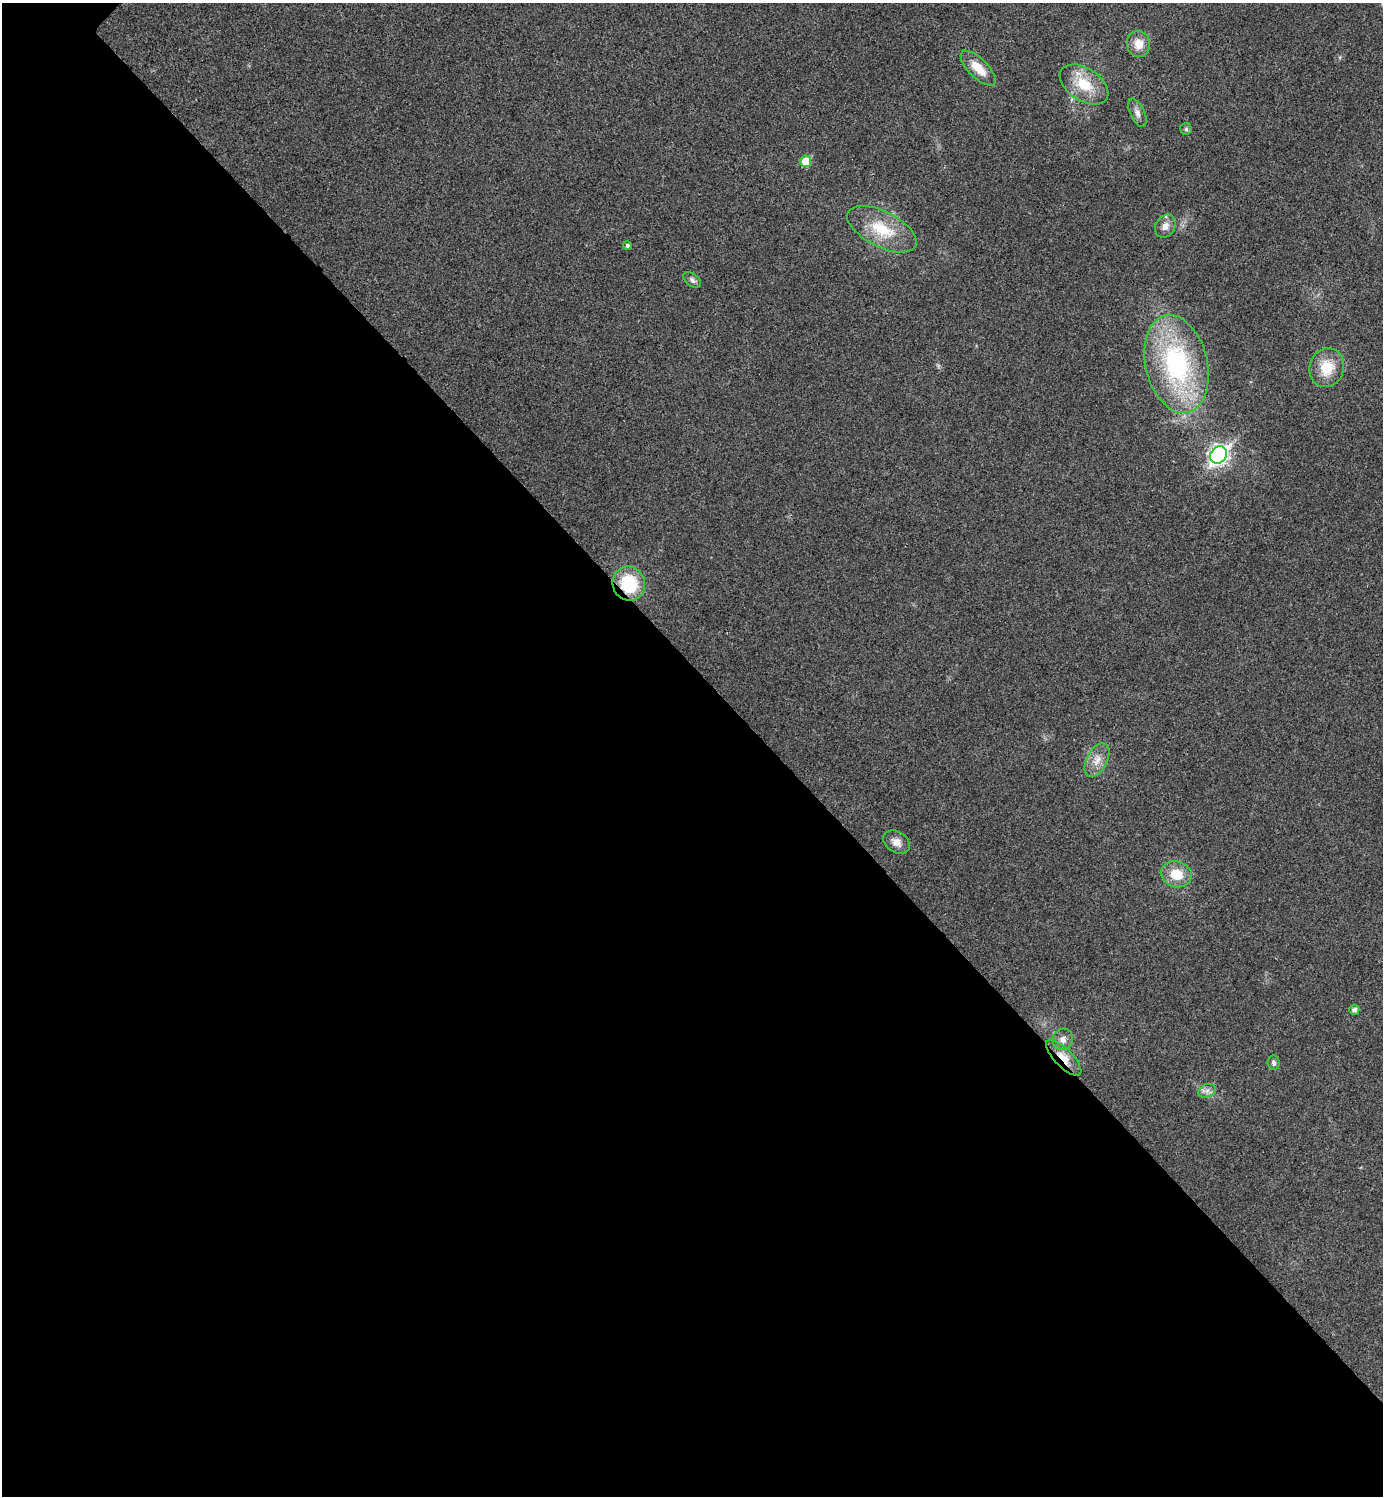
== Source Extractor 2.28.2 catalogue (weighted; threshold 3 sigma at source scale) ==
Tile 14 of 4 x 4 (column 2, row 4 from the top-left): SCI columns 1551-2931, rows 29-1522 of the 6006 x 6006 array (HDU 1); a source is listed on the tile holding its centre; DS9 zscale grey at full resolution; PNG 1385 x 1498 px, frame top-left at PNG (2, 3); each listed source drawn as its Kron ellipse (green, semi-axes under 4 px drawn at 4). Shown black and unused: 55% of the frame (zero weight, under 3 of 4 exposures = <1% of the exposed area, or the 3 px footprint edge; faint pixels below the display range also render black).
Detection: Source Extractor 2.28.2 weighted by HDU 2 'WHT'; one run over the whole footprint, this tile lists its part. Background 0.0189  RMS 0.0055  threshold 0.0248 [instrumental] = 3 sigma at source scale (4.5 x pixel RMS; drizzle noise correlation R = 1.50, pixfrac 1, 0.05/0.05 arcsec/px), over >= 5 px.
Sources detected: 22; all 22 listed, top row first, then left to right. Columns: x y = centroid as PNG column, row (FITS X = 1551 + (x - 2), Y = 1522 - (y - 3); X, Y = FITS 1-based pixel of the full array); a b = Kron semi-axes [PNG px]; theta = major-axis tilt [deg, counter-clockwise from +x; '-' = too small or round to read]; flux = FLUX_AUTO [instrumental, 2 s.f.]
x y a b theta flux
1138 44 13 11 -78 7.1
978 68 22 9 -45 10
1084 84 27 16 -33 17
1137 113 15 7 -65 3
1186 129 6 6 - 1
806 161 6 5 - 13
1165 226 12 10 58 4.2
882 229 38 17 -27 21
627 245 4 4 - 1.2
692 280 10 6 -40 1.8
1176 364 50 31 -77 89
1327 368 20 17 72 14
1219 455 9 7 47 230
629 584 17 16 - 27
1097 760 18 10 62 6.2
897 842 14 10 -32 4.4
1176 874 15 13 -17 12
1354 1010 5 5 - 2
1063 1039 11 10 - 3.5
1064 1058 23 9 -46 8.1
1274 1063 7 6 - 1.5
1207 1091 9 6 22 2.5
Overlapping masked pixels (flux is a lower limit): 2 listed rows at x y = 629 584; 1064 1058